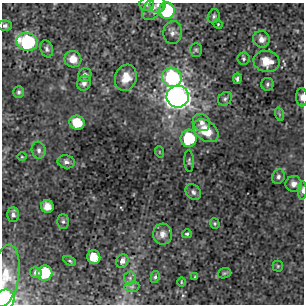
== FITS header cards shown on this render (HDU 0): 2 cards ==
NAXIS1  =                  302 / NUMBER OF ELEMENTS ALONG THIS AXIS
NAXIS2  =                  302 / NUMBER OF ELEMENTS ALONG THIS AXIS

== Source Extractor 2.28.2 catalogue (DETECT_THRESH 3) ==
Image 302 x 302 px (HDU 0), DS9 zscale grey, 1 PNG px = 1 image px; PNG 306 x 306 px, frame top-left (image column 1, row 302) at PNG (2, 3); each listed source drawn as its Kron ellipse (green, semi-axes under 4 px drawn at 4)
Background 5.32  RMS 0.9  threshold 2.69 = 3 sigma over >= 5 px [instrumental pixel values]
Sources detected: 59; all 59 listed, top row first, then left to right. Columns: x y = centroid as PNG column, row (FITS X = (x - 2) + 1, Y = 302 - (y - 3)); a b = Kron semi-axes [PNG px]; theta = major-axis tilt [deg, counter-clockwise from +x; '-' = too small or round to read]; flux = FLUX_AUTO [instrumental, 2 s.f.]
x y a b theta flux
147 5 7 6 - 140
158 5 8 8 - 220
153 8 14 8 51 440
167 11 8 8 - 4400
214 16 7 5 67 130
218 24 5 4 - 68
5 26 7 5 0 160
173 32 11 9 86 340
261 39 8 8 - 390
27 42 11 9 -15 6300
47 49 9 6 -71 190
196 50 7 6 - 110
73 59 8 8 - 680
244 59 6 6 - 140
267 61 13 10 -13 1000
85 75 7 6 - 200
172 77 10 9 - 6700
126 78 13 10 72 970
237 79 5 4 - 150
84 83 7 6 - 250
267 84 6 6 - 130
19 92 6 5 - 140
178 97 11 11 - 32000
302 97 9 5 -88 250
225 99 7 6 - 140
279 114 7 4 -71 93
77 123 8 7 - 1300
201 123 9 8 - 300
206 131 14 9 -37 1300
189 138 9 8 - 3100
39 150 8 7 - 210
160 152 6 3 -70 59
22 157 5 3 - 55
189 161 11 4 -87 130
66 162 8 6 -12 230
278 177 7 6 - 180
294 184 8 8 - 320
302 190 9 4 89 180
193 192 9 6 -48 200
47 206 6 6 - 670
13 215 7 6 - 190
63 222 7 6 - 130
215 223 5 5 - 84
163 234 10 9 - 430
187 234 5 4 - 93
94 257 7 6 - 1100
70 261 6 4 -28 83
122 261 7 6 - 260
278 266 5 5 - 85
36 272 5 5 - 160
45 273 7 7 - 2500
224 273 7 5 20 100
5 276 31 13 81 1200
155 277 6 4 80 110
195 277 3 2 - 53
130 278 6 6 - 160
181 282 5 3 - 56
132 287 7 5 7 130
4 301 12 9 55 5200
At the frame edge (FLAGS 8, measured only in part): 5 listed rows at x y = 147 5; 302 97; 302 190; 5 276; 4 301